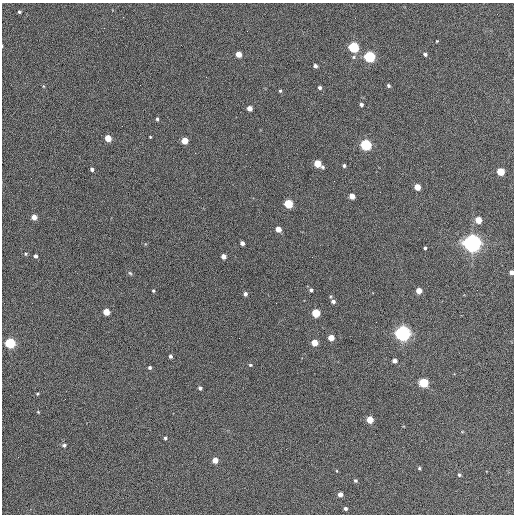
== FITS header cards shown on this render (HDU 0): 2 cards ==
NAXIS1  =                  512 / Axis length
NAXIS2  =                  512 / Axis length

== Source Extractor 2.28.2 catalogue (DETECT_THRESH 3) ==
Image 512 x 512 px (HDU 0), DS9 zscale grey, 1 PNG px = 1 image px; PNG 516 x 516 px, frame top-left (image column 1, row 512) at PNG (2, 3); no overlay
Background 384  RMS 21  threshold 63.4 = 3 sigma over >= 5 px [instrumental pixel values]
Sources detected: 70; all 70 listed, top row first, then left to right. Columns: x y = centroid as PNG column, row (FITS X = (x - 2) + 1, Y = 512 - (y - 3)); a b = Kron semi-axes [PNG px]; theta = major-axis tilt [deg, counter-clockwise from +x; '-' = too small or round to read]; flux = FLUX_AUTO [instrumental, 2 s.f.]
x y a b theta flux
19 12 4 3 - 2.3e+03
437 41 3 3 - 1.1e+03
354 47 5 5 - 1.9e+05
239 54 4 4 - 2.0e+04
425 54 4 4 - 3.3e+03
354 57 5 4 - 2.1e+03
369 57 5 5 - 2.5e+05
315 66 4 3 - 5.1e+03
206 77 2 2 - 6.8e+02
43 86 5 3 - 1.4e+03
389 86 4 3 - 2.8e+03
320 88 4 4 - 3.7e+03
280 91 4 3 - 1.7e+03
361 105 3 3 - 3.5e+03
249 108 4 4 - 1.3e+04
157 119 5 3 - 2.2e+03
150 137 3 2 - 1.1e+03
108 138 5 4 - 3.0e+04
185 141 5 4 - 2.6e+04
366 145 5 5 - 2.2e+05
317 163 5 4 - 4.2e+04
344 166 3 3 - 2.9e+03
323 167 4 4 - 2.3e+03
92 169 4 3 - 3.3e+03
500 172 5 4 - 5.0e+04
417 187 4 4 - 2.5e+04
352 196 4 4 - 1.8e+04
288 204 5 5 - 8.4e+04
34 217 4 4 - 1.4e+04
478 220 4 4 - 3.2e+04
278 229 4 4 - 1.6e+04
242 243 4 4 - 6.5e+03
472 243 6 6 - 1.1e+06
425 248 3 3 - 2.5e+03
26 254 5 4 - 1.8e+03
36 256 4 3 - 4.2e+03
224 256 4 4 - 1.0e+04
312 257 2 2 - 6.1e+02
511 272 4 4 - 6.4e+03
130 273 6 3 -44 1.9e+03
311 290 4 4 - 3.4e+03
153 291 3 3 - 2.0e+03
419 291 4 4 - 2.1e+04
245 294 4 4 - 4.6e+03
333 301 6 5 - 5.1e+03
276 303 2 2 - 6.6e+02
106 312 4 4 - 3.0e+04
316 313 5 5 - 7.2e+04
403 333 6 6 - 7.6e+05
331 338 4 4 - 2.2e+04
10 343 5 5 - 1.9e+05
314 343 4 4 - 2.8e+04
170 356 4 3 - 3.8e+03
395 361 4 4 - 7.4e+03
250 365 4 4 - 1.7e+03
150 368 4 4 - 3.0e+03
423 383 5 5 - 1.3e+05
200 388 4 4 - 3.8e+03
37 394 4 3 - 1.6e+03
38 412 4 3 - 1.3e+03
370 420 4 4 - 3.3e+04
165 438 4 3 - 2.7e+03
64 445 5 4 - 3.2e+03
215 460 4 4 - 1.9e+04
419 468 4 3 - 1.9e+03
337 471 4 3 - 1.1e+03
459 475 4 4 - 2.4e+03
355 480 4 3 - 2.4e+03
340 494 4 4 - 9.9e+03
345 508 3 3 - 3.4e+03
At the frame edge (FLAGS 8, measured only in part): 1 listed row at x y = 511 272